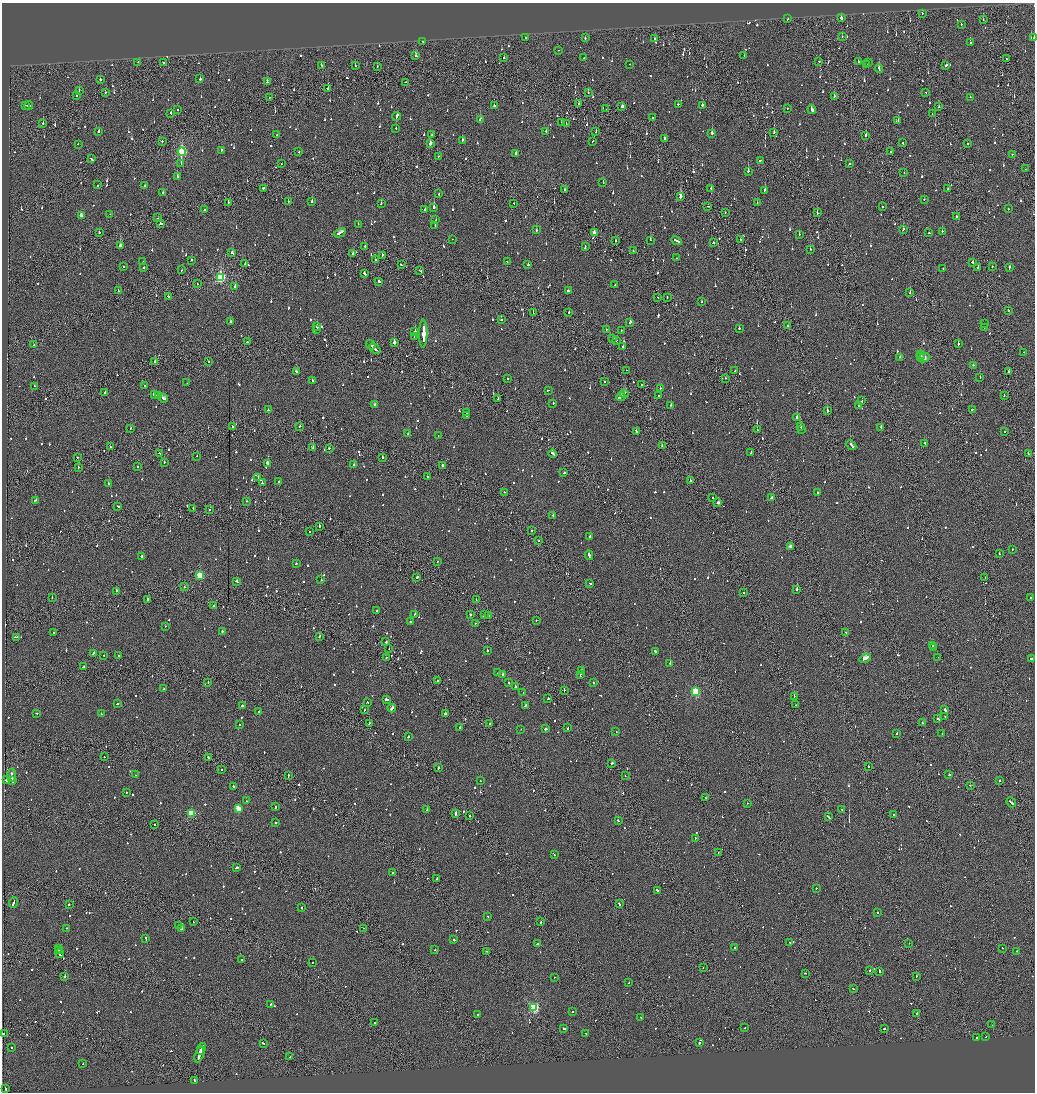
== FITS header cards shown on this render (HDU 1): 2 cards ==
NAXIS1  =                 2065
NAXIS2  =                 2180

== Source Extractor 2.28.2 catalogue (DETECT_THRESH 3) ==
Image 2065 x 2180 px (HDU 1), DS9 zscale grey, zoomed out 1/2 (1 PNG px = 2 x 2 image px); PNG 1037 x 1094 px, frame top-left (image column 1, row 2179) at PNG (2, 3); each listed source drawn as its Kron ellipse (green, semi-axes under 4 px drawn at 4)
Background -0.0888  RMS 0.062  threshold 0.185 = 3 sigma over >= 5 px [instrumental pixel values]
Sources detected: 1417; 76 cannot appear on this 1/2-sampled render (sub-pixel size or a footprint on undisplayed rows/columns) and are neither listed nor drawn; of the other 1341, the 500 brightest by FLUX_AUTO listed and drawn (841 fainter detections omitted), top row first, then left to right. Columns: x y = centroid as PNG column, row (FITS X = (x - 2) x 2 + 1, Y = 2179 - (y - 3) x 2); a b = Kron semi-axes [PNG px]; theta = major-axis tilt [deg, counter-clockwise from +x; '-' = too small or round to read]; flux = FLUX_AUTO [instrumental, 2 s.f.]
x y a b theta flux
922 13 2 1 - 61
841 18 3 2 - 160
787 19 2 2 - 51
983 19 2 1 - 83
961 24 2 2 - 180
842 36 2 2 - 59
1034 37 3 1 - 86
525 38 2 2 - 72
585 38 2 2 - 83
655 38 2 2 - 170
423 42 2 2 - 60
970 42 2 2 - 72
559 50 2 1 - 52
416 56 3 2 - 120
744 56 2 2 - 65
504 57 2 1 - 370
584 58 2 2 - 240
1006 59 2 1 - 320
819 61 2 1 - 68
858 61 2 2 - 67
138 62 2 2 - 62
163 63 2 2 - 300
868 63 2 2 - 400
629 64 2 2 - 130
321 65 3 2 - 70
355 65 2 2 - 53
867 65 2 1 - 89
946 65 3 2 - 61
377 67 2 2 - 70
879 69 4 2 - 170
100 79 2 2 - 190
200 79 2 2 - 290
267 82 2 2 - 230
405 82 2 1 - 83
328 88 2 1 - 580
79 90 2 1 - 84
105 92 2 1 - 52
588 92 2 2 - 53
926 92 2 1 - 97
77 95 2 2 - 300
834 96 2 2 - 65
269 97 2 2 - 52
970 97 2 2 - 59
579 104 2 2 - 65
678 104 2 2 - 78
25 105 2 1 - 81
494 105 2 2 - 280
702 105 2 2 - 200
29 106 4 2 - 190
622 106 3 2 - 270
939 107 2 2 - 82
787 108 2 1 - 110
606 109 2 1 - 98
812 109 5 2 - 150
178 110 2 2 - 58
171 113 3 2 - 71
932 114 2 2 - 55
397 116 4 2 - 220
652 118 2 2 - 150
480 120 3 2 - 190
898 121 2 2 - 74
562 122 2 2 - 65
43 123 2 2 - 150
566 124 2 2 - 290
396 128 2 2 - 83
99 131 2 2 - 180
546 131 2 2 - 84
596 132 2 1 - 84
774 132 2 2 - 210
712 133 2 2 - 310
277 135 2 2 - 160
432 135 2 2 - 52
866 135 2 2 - 490
664 138 2 2 - 180
162 141 2 2 - 65
462 141 3 2 - 270
593 141 2 1 - 53
903 143 2 2 - 200
78 144 2 2 - 53
430 144 3 2 - 320
967 144 2 2 - 60
221 150 3 2 - 110
891 151 2 2 - 120
182 152 4 3 - 1200
299 152 2 1 - 75
516 153 2 2 - 170
1012 154 2 2 - 130
439 156 2 2 - 51
91 159 4 2 - 140
760 160 2 2 - 76
181 163 2 2 - 340
281 164 2 2 - 74
849 164 2 2 - 120
1025 169 2 1 - 59
748 171 2 2 - 220
904 173 2 2 - 64
177 177 2 2 - 130
603 182 2 2 - 85
98 185 2 2 - 58
145 186 2 2 - 62
264 188 3 2 - 100
711 188 2 2 - 73
948 189 2 2 - 96
565 190 2 2 - 55
765 190 3 2 - 160
163 193 2 2 - 63
439 194 2 2 - 54
680 197 3 2 - 490
924 200 2 2 - 58
288 201 2 2 - 54
312 201 2 2 - 180
228 202 2 1 - 280
381 203 3 2 - 51
514 203 2 1 - 57
757 203 2 2 - 200
707 206 3 2 - 150
883 206 2 2 - 94
434 207 2 2 - 790
425 209 2 2 - 82
1008 209 2 2 - 80
204 210 2 2 - 67
817 212 2 1 - 360
725 213 2 1 - 57
110 214 2 1 - 51
81 215 4 2 - 160
956 217 2 2 - 190
158 218 2 1 - 52
436 220 2 2 - 72
161 224 3 2 - 71
358 224 2 2 - 300
435 225 2 2 - 69
903 229 2 2 - 110
536 230 2 2 - 98
942 231 2 2 - 96
99 232 2 1 - 120
340 233 6 2 26 320
594 233 3 2 - 100
929 233 2 2 - 270
799 234 2 2 - 160
452 239 2 2 - 52
740 239 2 2 - 68
650 240 2 2 - 190
615 241 2 2 - 130
677 241 6 2 -27 210
713 243 2 2 - 200
121 246 3 2 - 250
365 246 2 1 - 54
585 247 3 2 - 200
810 249 2 2 - 93
633 251 2 1 - 53
232 253 3 2 - 170
353 254 3 2 - 230
382 255 2 1 - 370
677 258 2 2 - 73
191 260 2 2 - 87
375 260 2 1 - 56
507 261 2 2 - 87
143 262 2 2 - 53
972 262 2 2 - 140
245 263 2 2 - 77
401 264 3 2 - 120
528 265 2 2 - 140
124 266 2 1 - 96
144 267 2 2 - 89
978 267 3 2 - 360
992 267 2 1 - 56
1009 267 4 2 - 260
943 268 2 2 - 62
182 270 2 1 - 99
420 271 3 2 - 100
364 274 3 2 - 87
220 277 4 3 - 1700
379 281 3 2 - 100
197 284 2 2 - 52
615 285 2 2 - 110
235 287 2 2 - 68
118 291 3 2 - 97
568 291 2 2 - 150
910 293 2 2 - 130
168 297 2 2 - 91
658 297 2 1 - 70
667 297 2 1 - 64
701 301 2 2 - 62
1008 310 2 2 - 69
569 312 2 2 - 150
533 313 2 1 - 280
501 319 2 2 - 350
231 322 3 2 - 120
630 322 2 2 - 270
984 324 2 1 - 75
788 326 2 1 - 260
317 327 2 2 - 120
984 327 2 1 - 130
739 328 2 2 - 94
317 329 2 2 - 96
606 329 2 2 - 59
621 330 2 2 - 62
415 332 2 2 - 310
423 333 14 2 90 64000
414 336 2 2 - 52
613 338 2 2 - 130
616 340 2 2 - 54
247 342 2 2 - 74
394 342 2 2 - 1500
958 344 2 2 - 190
34 345 2 2 - 55
371 345 5 2 - 220
623 347 2 2 - 62
375 349 6 2 -42 310
1024 352 2 2 - 52
920 354 2 1 - 120
921 356 3 2 - 170
900 357 2 2 - 67
924 358 6 3 25 300
208 361 2 2 - 52
155 362 2 2 - 310
973 365 2 2 - 63
626 370 2 1 - 53
296 371 3 2 - 91
735 371 2 2 - 140
1009 371 2 2 - 200
980 377 2 2 - 160
725 378 2 1 - 89
508 379 2 2 - 66
312 381 2 2 - 110
605 381 2 2 - 87
187 383 2 2 - 69
145 385 2 2 - 58
641 385 2 2 - 150
34 386 2 2 - 66
660 388 2 2 - 63
548 390 3 2 - 190
105 392 2 2 - 86
624 394 4 1 - 170
155 395 4 2 - 200
159 395 2 2 - 88
658 395 2 2 - 54
1004 396 2 2 - 56
621 397 4 2 - 250
164 398 4 2 - 220
498 399 2 1 - 100
862 401 3 2 - 130
553 403 2 2 - 64
374 404 2 2 - 140
671 405 2 2 - 200
858 406 2 2 - 55
972 409 2 2 - 150
268 410 2 1 - 160
827 411 2 2 - 350
466 413 2 2 - 52
467 416 2 2 - 58
797 418 2 2 - 780
300 426 2 2 - 64
232 427 2 2 - 120
800 427 2 2 - 260
881 427 2 2 - 130
130 428 2 2 - 120
801 429 2 1 - 66
757 430 2 2 - 72
1005 431 2 1 - 79
636 432 4 2 - 98
408 434 2 2 - 140
438 435 2 1 - 180
925 443 3 2 - 330
851 445 6 2 -43 250
662 446 2 2 - 57
110 447 2 1 - 84
313 448 2 2 - 270
329 448 3 2 - 130
160 453 3 2 - 110
751 453 2 1 - 130
553 454 4 2 - 170
1028 454 2 2 - 65
197 456 2 2 - 140
77 457 2 2 - 140
382 457 2 2 - 130
164 462 2 2 - 55
268 463 4 2 - 580
354 464 2 2 - 88
442 465 2 2 - 110
78 467 2 1 - 170
138 467 2 2 - 74
564 473 3 2 - 190
258 477 2 2 - 59
427 477 2 2 - 97
690 481 2 2 - 110
279 482 2 2 - 54
262 483 2 2 - 110
108 484 2 2 - 55
504 492 2 2 - 51
817 492 2 2 - 71
713 498 2 1 - 86
771 498 3 2 - 150
35 500 3 2 - 120
246 501 2 2 - 76
718 503 3 2 - 160
118 506 2 2 - 62
193 508 2 2 - 73
210 509 2 2 - 55
553 515 2 2 - 77
319 526 3 1 - 150
532 530 2 1 - 92
309 532 2 1 - 120
590 536 2 2 - 96
539 541 2 1 - 140
790 546 3 2 - 80
1012 549 2 2 - 82
999 554 2 2 - 54
589 555 5 2 - 300
142 556 2 2 - 160
437 562 2 1 - 81
296 564 2 2 - 69
200 575 3 3 - 590
417 577 3 2 - 62
985 577 2 1 - 52
321 580 2 2 - 68
237 581 3 2 - 150
590 583 2 2 - 64
185 587 2 2 - 58
797 589 2 2 - 470
116 591 2 2 - 180
744 593 2 2 - 56
52 598 2 1 - 120
1030 598 2 2 - 230
148 599 2 2 - 190
476 600 2 1 - 79
214 606 2 2 - 170
377 611 2 2 - 230
415 614 3 2 - 81
485 614 2 1 - 53
470 615 2 2 - 69
489 615 2 1 - 57
536 620 2 2 - 59
410 622 2 2 - 91
475 623 2 1 - 180
165 626 2 2 - 68
222 631 2 2 - 62
846 632 2 2 - 52
54 633 2 2 - 54
320 636 2 2 - 94
16 637 3 2 - 150
386 642 2 1 - 55
932 645 2 2 - 270
934 648 3 2 - 270
389 649 2 1 - 51
487 651 2 2 - 140
655 651 2 2 - 170
93 653 3 2 - 170
104 655 2 1 - 70
119 656 2 2 - 76
387 657 3 2 - 86
938 657 2 2 - 57
865 658 6 2 33 2700
1032 659 3 2 - 160
670 663 2 2 - 270
83 667 3 2 - 110
581 671 2 2 - 270
498 673 2 2 - 79
502 674 2 2 - 410
580 675 3 2 - 160
438 681 2 2 - 99
208 682 2 1 - 100
508 683 2 2 - 140
594 683 2 2 - 83
515 687 2 2 - 370
164 689 2 2 - 56
564 690 2 1 - 54
523 692 2 2 - 100
696 692 3 3 - 1000
794 696 2 1 - 150
386 699 3 2 - 260
548 699 2 2 - 78
367 702 2 2 - 56
117 704 2 2 - 98
525 705 3 2 - 100
795 705 2 1 - 110
242 706 2 2 - 130
392 708 4 2 - 250
365 710 2 2 - 160
945 710 3 2 - 440
259 712 2 2 - 53
37 713 3 1 - 110
445 713 2 2 - 370
101 714 2 2 - 75
945 716 2 1 - 240
938 719 4 2 - 140
369 723 2 2 - 110
922 723 2 2 - 62
490 724 2 2 - 300
240 725 2 2 - 52
460 728 2 2 - 100
568 728 2 1 - 140
521 729 2 1 - 55
546 729 3 2 - 160
616 732 2 2 - 81
897 733 2 2 - 89
942 733 2 2 - 60
408 737 2 2 - 87
104 757 2 2 - 340
208 758 4 2 - 140
612 763 3 2 - 220
868 766 2 2 - 100
438 768 2 2 - 330
221 770 2 2 - 72
12 775 6 2 84 260
135 775 2 2 - 62
949 775 2 2 - 170
288 776 3 1 - 56
625 776 2 1 - 66
7 780 2 2 - 2500
999 780 2 2 - 200
12 781 2 2 - 1400
480 781 2 2 - 58
970 785 2 2 - 76
233 786 2 2 - 71
126 793 2 2 - 58
705 798 2 2 - 150
246 801 2 2 - 68
1011 802 5 2 - 230
747 803 2 1 - 100
275 807 2 2 - 100
238 808 3 3 - 330
842 809 2 2 - 61
427 810 2 2 - 170
191 813 3 3 - 520
456 813 3 2 - 230
893 815 2 2 - 230
470 816 2 2 - 64
828 817 4 1 - 170
618 821 3 2 - 150
276 822 2 2 - 110
155 825 2 1 - 150
695 838 2 2 - 57
718 853 2 2 - 58
554 855 2 2 - 57
237 868 3 2 - 89
393 873 2 2 - 84
437 879 3 2 - 120
816 888 2 1 - 59
657 890 3 2 - 120
13 902 5 2 - 180
619 904 3 2 - 140
69 905 2 2 - 140
301 908 2 2 - 130
878 913 2 2 - 74
488 916 2 2 - 67
193 922 2 1 - 75
541 922 2 2 - 69
178 925 2 2 - 71
67 928 2 1 - 220
364 928 2 1 - 140
182 929 2 2 - 420
146 938 3 2 - 92
454 940 3 2 - 110
790 942 2 2 - 68
909 943 2 1 - 54
537 944 2 2 - 150
734 947 2 2 - 62
1002 948 2 2 - 54
58 949 2 1 - 180
435 950 2 2 - 60
59 951 3 2 - 140
486 951 2 1 - 180
1017 951 2 2 - 150
60 953 5 2 - 200
241 960 2 2 - 130
313 962 2 1 - 87
703 968 2 1 - 83
870 971 2 1 - 150
879 971 3 2 - 380
805 973 2 2 - 80
65 976 2 1 - 390
916 976 2 1 - 79
554 977 2 2 - 69
629 983 2 1 - 68
853 988 3 2 - 88
271 1004 3 2 - 82
534 1007 3 3 - 1400
573 1011 2 2 - 120
916 1014 2 2 - 220
478 1015 2 2 - 86
641 1018 2 2 - 54
375 1022 2 1 - 79
992 1025 2 1 - 62
745 1027 2 2 - 61
564 1028 3 2 - 100
884 1029 2 1 - 1500
4 1033 2 2 - 120
586 1033 3 1 - 83
977 1037 2 2 - 57
986 1037 2 2 - 56
263 1043 3 2 - 82
699 1043 2 2 - 440
12 1047 2 2 - 79
201 1049 6 2 71 370
199 1054 8 2 72 370
290 1057 2 2 - 110
83 1064 2 2 - 56
194 1080 3 2 - 120
6 1089 2 1 - 220
At the frame edge (FLAGS 8, measured only in part): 2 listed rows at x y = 1034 37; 4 1033
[841 fainter detections neither listed nor drawn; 76 sub-pixel or undisplayed-footprint detections neither listed nor drawn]